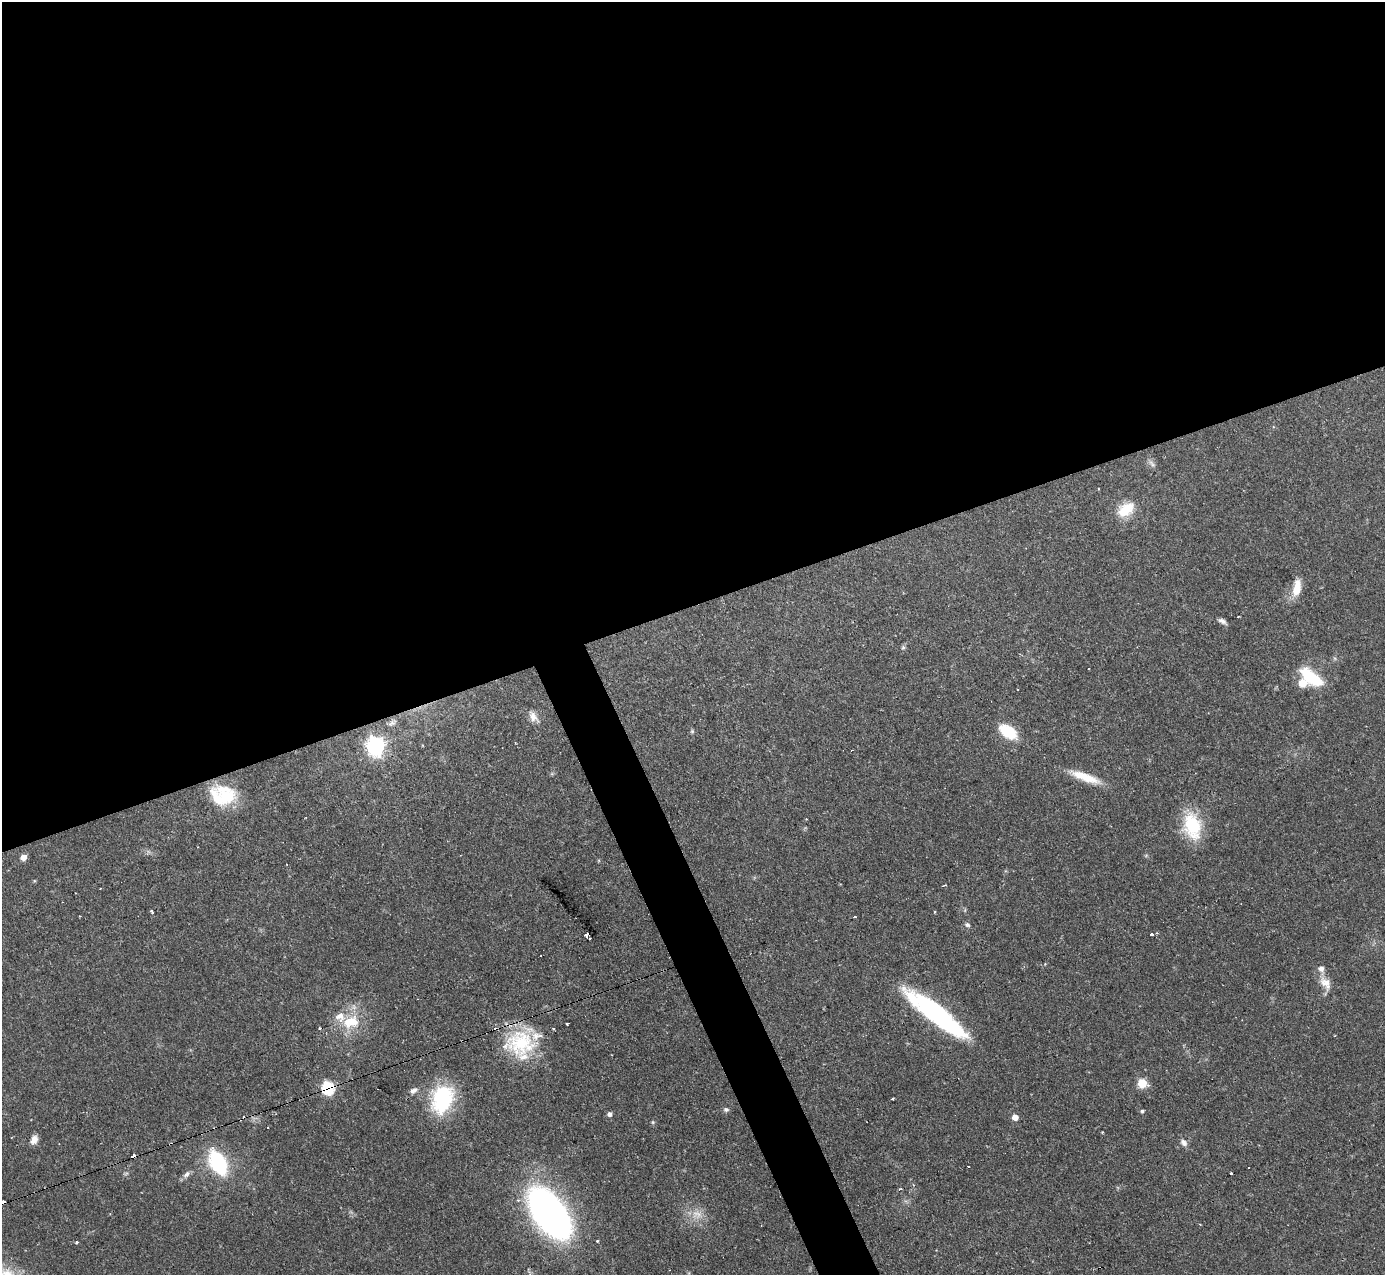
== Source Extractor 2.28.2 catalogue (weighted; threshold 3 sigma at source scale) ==
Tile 2 of 4 x 4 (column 2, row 1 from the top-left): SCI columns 1384-2766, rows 3966-5238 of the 5533 x 5515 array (HDU 1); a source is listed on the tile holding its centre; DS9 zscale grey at full resolution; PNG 1387 x 1277 px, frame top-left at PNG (2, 2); no overlay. Shown black and unused: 50% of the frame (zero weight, under 2 of 3 exposures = <1% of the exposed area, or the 3 px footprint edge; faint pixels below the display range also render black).
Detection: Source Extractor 2.28.2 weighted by HDU 2 'WHT'; one run over the whole footprint, this tile lists its part. Background 0.121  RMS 0.0064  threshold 0.0289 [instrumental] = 3 sigma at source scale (4.5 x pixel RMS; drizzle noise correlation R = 1.50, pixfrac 1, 0.05/0.05 arcsec/px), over >= 5 px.
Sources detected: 64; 1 too faint to see at this stretch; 1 inside a brighter object's white glare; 7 cosmic-ray / hot-pixel residue — not listed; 6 inside a brighter listed object's ellipse — not listed separately; the other 49 listed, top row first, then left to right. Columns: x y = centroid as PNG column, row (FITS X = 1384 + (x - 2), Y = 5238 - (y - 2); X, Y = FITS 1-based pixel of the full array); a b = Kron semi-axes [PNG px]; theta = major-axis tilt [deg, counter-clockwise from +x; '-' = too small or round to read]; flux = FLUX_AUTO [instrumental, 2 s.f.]
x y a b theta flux
1152 464 14 5 -48 2.2
1126 509 24 16 36 15
1297 587 21 9 82 10
1222 621 10 5 -33 2.5
903 647 6 5 - 1.1
1311 677 28 13 -38 27
1017 689 2 2 - 0.56
533 716 16 9 -53 5.2
392 723 14 7 35 3.2
692 731 6 5 - 1
1008 732 19 11 -35 23
375 746 8 7 - 290
1085 777 38 9 -20 16
227 796 33 22 -53 27
1192 826 34 21 -77 31
23 857 5 5 - 7.7
944 885 5 2 - 0.81
151 911 3 3 - 3.4
935 912 5 3 - 0.51
855 917 3 2 - 1.3
967 925 7 6 - 1.7
1156 933 3 3 - 0.82
1151 934 3 3 - 1.4
586 935 4 3 - 19
1325 983 21 12 -55 7.7
934 1011 55 15 -37 120
351 1022 23 15 10 19
567 1024 3 3 - 1.6
521 1043 39 34 37 49
1142 1083 8 7 - 12
328 1088 7 7 - 57
414 1090 11 7 33 2.9
442 1099 34 25 70 51
892 1099 3 2 - 0.64
726 1109 7 6 - 1.6
1142 1111 4 4 - 1.2
609 1114 5 5 - 2.3
1015 1117 5 5 - 6
653 1122 5 4 - 0.88
34 1140 11 7 53 4.6
1184 1143 11 7 -46 3
134 1156 5 3 - 7.4
218 1163 24 13 -63 61
186 1174 12 6 45 2.9
1231 1174 3 3 - 5.7
549 1213 41 22 -54 340
697 1214 17 12 -12 8.9
597 1241 4 3 - 0.59
77 1242 3 3 - 1.1
Overlapping masked pixels (flux is a lower limit): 3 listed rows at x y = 521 1043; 328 1088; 134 1156